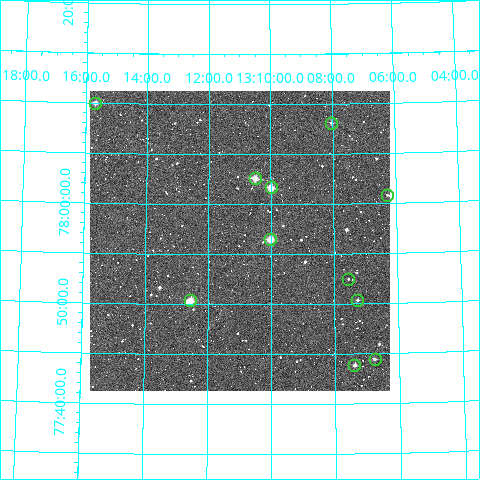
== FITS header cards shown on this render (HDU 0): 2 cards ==
NAXIS1  =                  300
NAXIS2  =                  300

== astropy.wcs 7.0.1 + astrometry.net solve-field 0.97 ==
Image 300 x 300 px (HDU 0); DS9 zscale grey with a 90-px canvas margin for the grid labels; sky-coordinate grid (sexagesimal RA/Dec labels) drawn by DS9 from the SOLVED WCS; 11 Tycho-2 reference stars matched to detected sources circled (green)
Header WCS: RA---TAN/DEC--TAN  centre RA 13:11:00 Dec +77:56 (197.75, +77.94 deg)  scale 6 arcsec/px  FOV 30.0' x 30.0'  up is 0 deg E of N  parity normal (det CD < 0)
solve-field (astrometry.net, Tycho-2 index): VERIFIED the header's WCS against the Tycho-2 star catalogue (verified at 2 index scales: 9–11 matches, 0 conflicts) and refined it, rather than solving blind
Solved WCS: RA---TAN-SIP/DEC--TAN-SIP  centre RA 13:11:00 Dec +77:56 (197.75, +77.94 deg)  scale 6 arcsec/px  FOV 30.0' x 30.0'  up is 0 deg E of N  parity normal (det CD < 0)
The solver's refit moves the header's centre by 0.99 arcsec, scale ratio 1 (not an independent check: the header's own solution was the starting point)
Tycho-2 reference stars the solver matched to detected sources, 11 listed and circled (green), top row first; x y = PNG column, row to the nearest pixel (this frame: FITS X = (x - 90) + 1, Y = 300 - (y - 91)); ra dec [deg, ICRS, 3 dp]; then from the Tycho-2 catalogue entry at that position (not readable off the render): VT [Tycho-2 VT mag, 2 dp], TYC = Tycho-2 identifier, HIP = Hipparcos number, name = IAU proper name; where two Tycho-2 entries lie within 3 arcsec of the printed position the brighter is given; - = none
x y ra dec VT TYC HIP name
95 103 198.924 +78.167 10.55 4554-689-1 - -
331 123 197.007 +78.135 11.67 4554-806-1 - -
255 178 197.625 +78.043 9.81 4554-681-1 - -
271 187 197.499 +78.028 9.06 4554-625-1 64242 -
387 195 196.567 +78.013 12.61 4554-548-1 - -
270 239 197.506 +77.941 9.38 4554-485-1 - -
348 279 196.888 +77.874 12.39 4554-303-1 - -
190 300 198.138 +77.839 9.18 4554-343-1 - -
357 300 196.818 +77.839 12.01 4554-221-1 - -
375 359 196.690 +77.740 10.98 4554-963-1 - -
354 365 196.848 +77.731 10.77 4554-955-1 - -